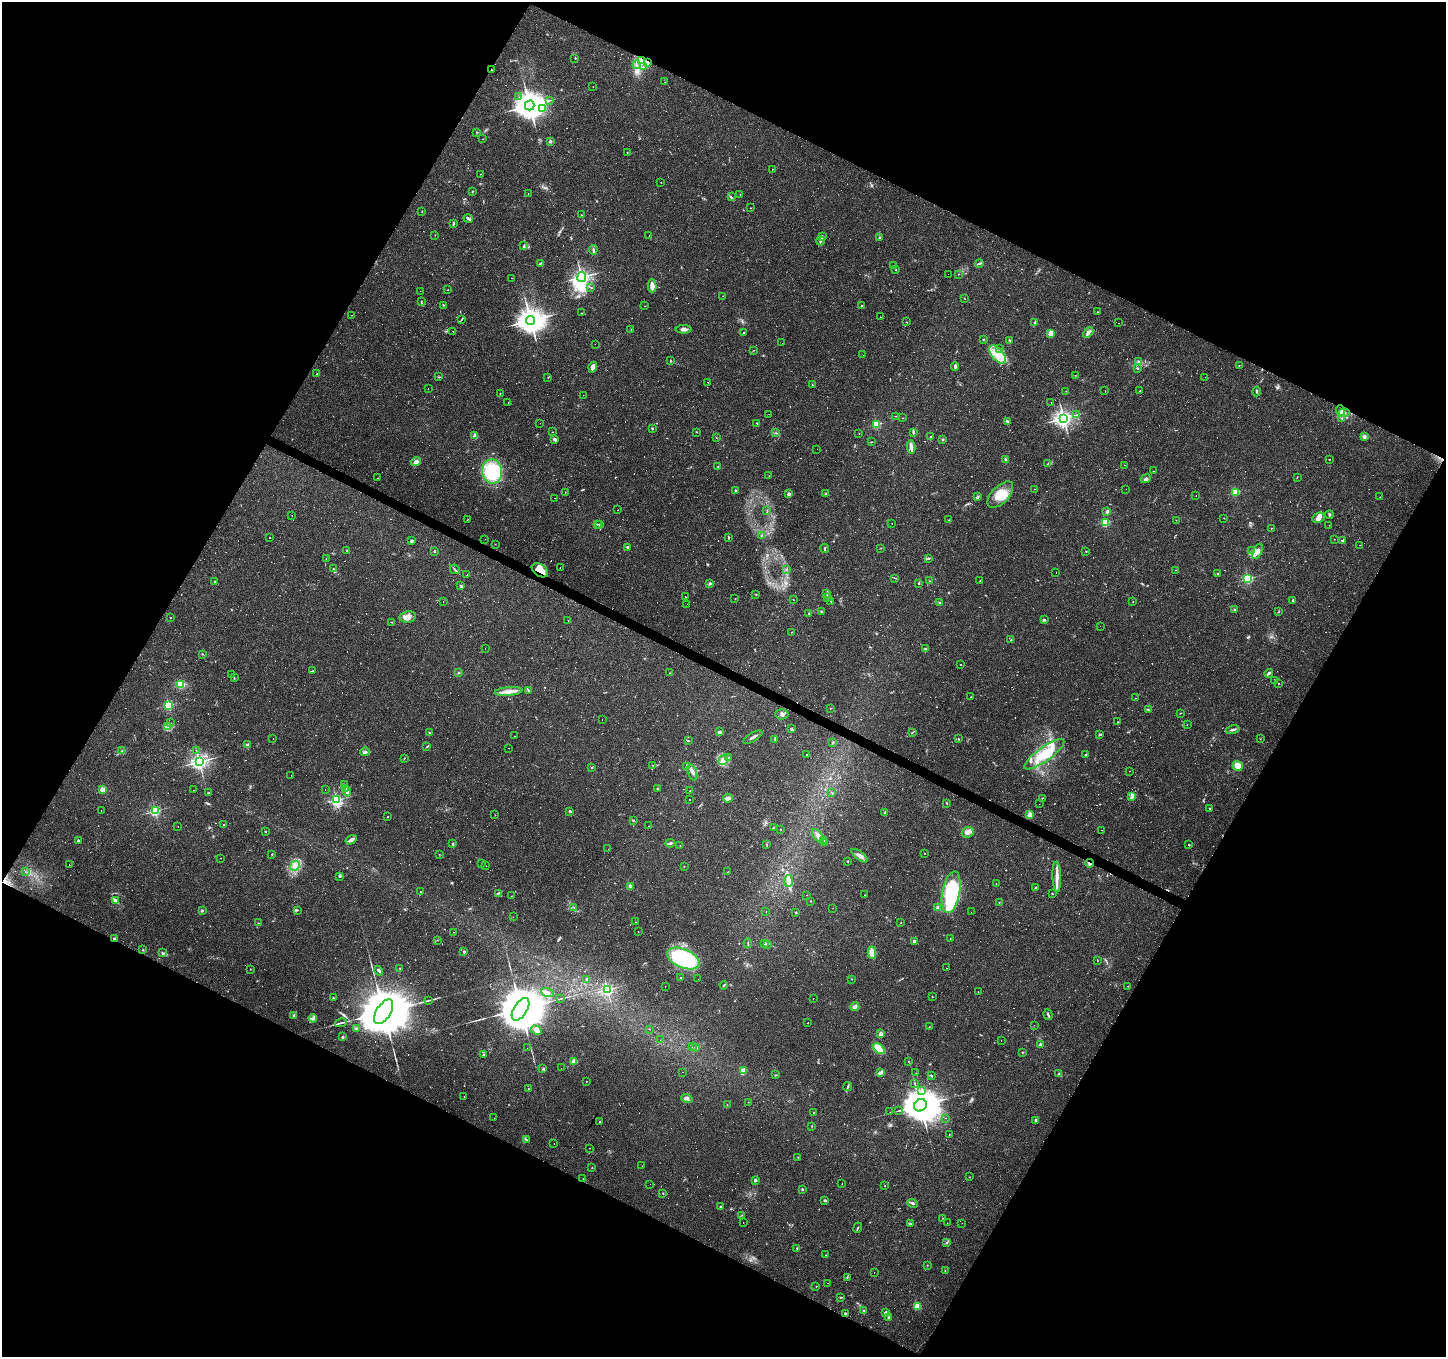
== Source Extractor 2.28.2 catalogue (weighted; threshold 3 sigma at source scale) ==
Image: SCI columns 1-5774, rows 193-5609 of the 5776 x 5869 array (HDU 1 of 3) = the unmasked area's bounding box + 8 px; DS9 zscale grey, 4 x 4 block average (1 PNG px = mean of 4 x 4 image px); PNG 1448 x 1359 px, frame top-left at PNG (2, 2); each listed source drawn as its Kron ellipse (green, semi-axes under 4 px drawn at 4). Shown black and unused: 47% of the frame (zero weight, under 2 of 3 exposures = <1% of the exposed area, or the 3 px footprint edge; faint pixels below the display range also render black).
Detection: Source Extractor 2.28.2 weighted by HDU 2 'WHT'. Background 0.0537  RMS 0.0043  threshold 0.0192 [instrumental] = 3 sigma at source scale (4.5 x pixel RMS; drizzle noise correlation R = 1.50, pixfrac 1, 0.0396/0.0396 arcsec/px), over >= 5 px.
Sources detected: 1064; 48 too faint to see at this stretch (4 x 4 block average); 338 cosmic-ray / hot-pixel residue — neither listed nor drawn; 12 coinciding with a brighter row at this scale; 26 inside a brighter listed object's ellipse — not listed separately; of the other 640, all 500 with FLUX_AUTO >= 0.629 (the completeness limit of this list) listed and drawn (140 fainter detections not listed), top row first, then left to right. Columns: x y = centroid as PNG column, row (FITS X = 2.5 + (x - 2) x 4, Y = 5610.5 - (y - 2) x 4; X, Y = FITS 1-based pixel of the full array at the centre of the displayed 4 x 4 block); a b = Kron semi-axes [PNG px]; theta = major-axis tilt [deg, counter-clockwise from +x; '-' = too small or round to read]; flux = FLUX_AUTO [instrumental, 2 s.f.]
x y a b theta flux
575 58 2 2 - 2.3
641 61 2 2 - 11
647 62 2 2 - 20
636 65 3 2 - 1.5
643 66 2 2 - 1.1
492 70 2 2 - 1.3
665 82 2 2 - 1.6
593 86 2 2 - 1.4
519 97 2 2 - 0.75
549 100 2 2 - 1
530 105 5 4 - 4700
542 108 2 2 - 1.8
477 132 2 2 - 1.4
483 139 2 2 - 0.68
550 141 2 2 - 19
627 153 2 2 - 0.76
772 169 2 2 - 1.2
480 174 2 2 - 0.78
661 182 2 2 - 0.78
472 191 2 2 - 1.4
528 193 2 2 - 0.88
740 195 2 2 - 0.69
731 197 4 2 - 2.7
750 208 2 2 - 1
422 212 2 2 - 1.1
581 215 2 2 - 1
468 218 4 2 - 6.8
453 223 4 2 - 4.1
435 235 2 2 - 0.69
649 236 2 2 - 2
823 236 4 2 - 3.4
879 237 3 2 - 1.7
821 241 5 2 - 4.8
524 245 3 2 - 2.4
593 250 5 2 - 4.5
979 263 4 2 - 4.6
540 264 4 2 - 3.2
894 266 2 2 - 0.93
896 270 2 2 - 1.3
948 274 2 2 - 0.9
958 274 2 2 - 1
582 277 5 3 - 1100
511 278 2 2 - 1.6
652 286 6 4 89 20
591 287 3 2 - 1.7
448 290 2 2 - 1.1
420 291 2 2 - 0.82
723 296 2 2 - 1
964 298 2 2 - 0.96
421 302 3 2 - 2
443 305 2 2 - 1.2
645 306 2 2 - 1
861 306 2 2 - 1.6
1098 312 3 2 - 1.4
581 313 3 2 - 1.5
352 315 2 2 - 0.73
880 317 2 2 - 0.86
462 319 3 2 - 1.7
531 320 4 4 - 3300
907 322 2 2 - 0.85
1034 323 3 2 - 2
1119 323 2 2 - 2.2
684 329 8 3 2 9.6
631 330 3 2 - 1.2
453 331 2 2 - 0.67
743 333 2 2 - 1.5
1051 333 2 2 - 84
1088 333 6 3 43 14
983 339 3 2 - 1.7
1010 341 2 2 - 1.3
782 343 2 2 - 0.69
595 344 2 2 - 0.81
1000 349 2 2 - 2
754 350 2 2 - 0.82
863 355 2 2 - 5.6
998 355 11 5 -49 33
670 361 2 2 - 1
1138 361 3 2 - 4.7
1239 365 2 2 - 1.1
955 366 4 2 - 6.1
593 367 5 3 - 16
1137 368 3 2 - 2.1
317 374 2 2 - 4.3
1075 375 2 2 - 0.75
439 377 3 2 - 1.8
548 377 3 2 - 1.4
1205 377 2 2 - 1.3
708 382 2 2 - 1.7
812 385 2 2 - 1.1
428 389 2 2 - 0.86
1066 391 2 2 - 0.72
1105 391 2 2 - 0.68
1140 391 2 2 - 1.7
1257 392 5 2 - 3.1
500 394 2 2 - 0.91
583 395 2 2 - 0.66
1051 402 2 2 - 2
508 403 2 2 - 0.78
1340 411 6 3 -74 7.8
1344 413 5 3 - 6.2
769 414 2 2 - 0.63
1077 415 3 2 - 1.9
895 416 2 2 - 0.81
902 418 2 2 - 1
1063 418 3 3 - 1300
1342 418 2 2 - 3
1007 421 3 2 - 3.2
540 423 2 2 - 0.66
757 423 2 2 - 1.2
876 424 2 2 - 180
653 429 2 2 - 2.1
552 432 2 2 - 1.1
697 432 2 2 - 1
913 432 4 2 - 4.4
776 433 2 2 - 1.8
859 434 2 2 - 1
475 436 2 2 - 56
716 437 2 2 - 1
930 437 3 2 - 3.4
1364 437 4 3 - 5.3
555 439 4 3 - 5.9
943 439 3 2 - 2.3
871 442 3 2 - 1.2
911 447 6 2 -78 16
817 449 2 2 - 0.83
1006 459 3 2 - 2.9
1329 459 2 2 - 1.5
416 462 5 3 - 14
1048 463 2 2 - 1.3
1124 465 2 2 - 1.1
718 467 2 2 - 1.3
1154 471 2 2 - 0.66
492 472 12 10 -79 120
769 476 2 2 - 0.84
1297 477 2 2 - 1.2
377 478 2 2 - 1.9
1146 479 5 2 - 5.3
1034 489 2 2 - 1.3
1126 489 2 2 - 0.8
735 490 2 2 - 8.1
565 492 2 2 - 0.85
1236 492 2 2 - 150
789 494 2 2 - 26
825 494 4 2 - 3
1000 495 16 8 46 50
1196 496 2 2 - 1.2
977 497 4 3 - 4.5
1380 497 2 2 - 2
555 498 2 2 - 0.83
618 510 2 2 - 0.92
767 510 2 2 - 0.7
1107 511 2 2 - 27
292 515 2 2 - 3.4
1329 515 4 2 - 3.1
1224 518 2 2 - 0.91
1318 518 6 4 27 14
467 520 3 2 - 0.92
949 520 3 2 - 0.87
1176 520 2 2 - 1.3
892 523 2 2 - 1.2
1105 523 2 2 - 200
597 524 2 2 - 1.8
599 524 2 2 - 2.4
1329 525 2 2 - 1.9
1271 528 2 2 - 1.4
761 535 2 2 - 2.1
269 537 2 2 - 1.3
729 537 3 2 - 2.1
485 539 2 2 - 0.75
1334 539 2 2 - 0.87
411 540 3 3 - 4.9
1343 540 2 2 - 1.8
495 544 2 2 - 1.1
1359 545 2 2 - 0.69
627 547 3 2 - 2.6
825 548 4 2 - 3
881 548 2 2 - 0.73
346 551 2 2 - 1.1
434 551 3 2 - 2.3
1086 551 2 2 - 1.9
1251 551 2 2 - 1.6
1257 551 8 4 65 19
326 558 2 2 - 0.71
929 558 3 2 - 2.1
560 568 2 2 - 1.3
333 569 3 2 - 2.6
455 569 5 2 - 3.8
787 569 2 2 - 1.8
540 570 9 6 -35 26
1175 570 2 2 - 0.92
1056 573 2 2 - 0.89
1218 573 2 2 - 2
467 574 2 2 - 1
895 578 3 2 - 1.2
1248 578 2 2 - 310
930 581 2 2 - 0.78
980 581 2 2 - 0.9
215 582 3 2 - 1.8
710 583 2 2 - 4.5
919 583 2 2 - 2.6
461 586 4 2 - 3.6
827 593 3 2 - 1.2
756 594 2 2 - 1.4
685 597 2 2 - 1.7
827 597 3 2 - 0.9
735 598 2 2 - 0.86
793 600 2 2 - 0.79
1293 600 2 2 - 9
831 601 2 2 - 1.6
443 602 2 2 - 2.5
1133 602 2 2 - 0.83
940 603 3 2 - 2.7
687 604 2 2 - 0.7
1235 610 2 2 - 1.7
821 611 3 2 - 1.9
1279 612 2 2 - 0.88
808 613 2 2 - 1.1
170 617 2 2 - 1.4
408 617 8 5 9 24
568 620 2 2 - 1.1
1044 620 3 2 - 4.5
392 622 3 2 - 1.1
1100 626 2 2 - 2.3
791 632 2 2 - 0.72
1010 640 2 2 - 1.2
925 648 2 2 - 1.3
485 649 2 2 - 1.1
202 654 2 2 - 1.5
961 664 2 2 - 3
312 671 2 2 - 1.6
459 673 2 2 - 2.1
670 673 2 2 - 1.2
1269 673 4 2 - 5.1
231 675 2 2 - 1.5
234 678 3 2 - 1.3
1274 680 2 2 - 1.1
1278 683 2 2 - 1.1
181 684 4 3 - 35
528 690 2 2 - 2.7
508 692 14 4 5 20
971 697 2 2 - 0.74
1136 698 2 2 - 0.85
169 705 2 2 - 290
831 708 2 2 - 1.4
1148 709 3 2 - 1.7
1181 713 2 2 - 1.2
782 714 7 5 -3 9.1
602 719 2 2 - 0.75
1117 722 2 2 - 0.88
170 723 2 2 - 1.2
1187 724 2 2 - 1.2
168 727 2 2 - 1.4
792 729 4 2 - 3.8
1233 730 7 2 12 6.9
719 732 4 3 - 6
430 733 3 2 - 2.2
912 733 2 2 - 1.2
1100 734 3 2 - 3.3
515 736 2 2 - 0.67
753 737 11 2 30 9.8
273 739 2 2 - 3.4
775 739 3 2 - 2.3
958 739 2 2 - 4.4
1260 739 2 2 - 0.74
688 741 3 2 - 1.3
833 742 4 2 - 2.6
248 744 2 2 - 2
427 747 4 2 - 2
509 748 2 2 - 1.7
196 750 2 2 - 0.84
122 751 2 2 - 1.5
365 752 4 4 - 5.7
1044 754 24 7 36 62
1086 754 2 2 - 2.7
807 755 2 2 - 0.75
404 758 3 2 - 0.96
729 758 3 2 - 2.1
723 760 5 4 - 18
199 762 3 2 - 1100
653 765 2 2 - 1
1238 766 5 5 - 26
592 767 2 2 - 4.8
686 767 2 2 - 1.3
1130 771 2 2 - 0.88
692 772 8 3 -71 12
291 775 2 2 - 3
344 785 2 2 - 1.5
345 788 2 2 - 1.7
658 789 2 2 - 2.1
103 790 2 2 - 88
194 790 2 2 - 0.94
325 790 2 2 - 0.67
690 791 2 2 - 1
347 792 4 3 - 5.7
831 792 2 2 - 0.9
208 793 3 2 - 2
1132 796 4 3 - 5.5
728 798 5 3 - 8.9
1042 798 2 2 - 1.2
689 799 2 2 - 3.6
337 800 2 2 - 440
947 803 4 2 - 1.5
1039 804 2 2 - 1.1
1210 808 2 2 - 3.8
101 810 2 2 - 0.84
155 811 2 2 - 360
570 811 3 2 - 3.8
884 812 4 2 - 2
1030 814 2 2 - 88
495 815 2 2 - 0.87
388 816 2 2 - 0.86
633 820 2 2 - 2.7
223 825 2 2 - 1.2
178 826 2 2 - 1.5
648 826 2 2 - 2
773 828 2 2 - 0.84
780 830 2 2 - 2.2
1101 830 2 2 - 1.5
265 831 2 2 - 5.3
968 832 6 5 - 13
818 836 8 3 -52 9
78 840 2 2 - 3.6
351 840 6 2 33 13
823 840 3 2 - 2.2
670 843 4 3 - 4.6
824 843 2 2 - 1.1
453 844 3 2 - 2.3
767 844 2 2 - 1.3
680 845 2 2 - 5.4
1189 845 2 2 - 2.6
608 849 2 2 - 1.3
925 853 2 2 - 0.87
272 854 3 2 - 1.2
439 854 2 2 - 0.64
860 856 10 4 -37 12
221 858 2 2 - 1.1
848 861 2 2 - 1.9
482 863 2 2 - 0.68
1089 863 4 2 - 3.8
69 865 2 2 - 0.78
295 866 5 4 - 14
486 866 2 2 - 0.75
684 866 2 2 - 1.6
25 871 2 2 - 1.2
728 872 2 2 - 1.2
339 876 3 2 - 1.8
1057 877 15 3 -88 19
789 881 6 4 84 12
996 883 2 2 - 0.66
630 886 2 2 - 36
1036 887 3 2 - 2.2
420 891 2 2 - 0.99
951 892 21 9 80 250
498 893 3 2 - 1.6
1052 894 2 2 - 1.6
807 895 2 2 - 1
865 895 2 2 - 0.74
512 896 2 2 - 0.94
115 901 4 3 - 5.6
810 901 2 2 - 2.6
999 902 2 2 - 1.2
574 907 2 2 - 1.3
833 908 2 2 - 0.81
938 908 3 3 - 6.2
297 910 2 2 - 1.9
202 911 3 2 - 3.1
766 912 2 2 - 1.7
971 912 2 2 - 0.78
796 913 2 2 - 2.3
513 917 2 2 - 1.5
636 922 2 2 - 0.75
258 923 2 2 - 0.75
901 923 2 2 - 1.2
453 932 2 2 - 0.71
638 932 2 2 - 0.72
115 939 4 2 - 4.6
950 939 4 2 - 1.6
437 940 2 2 - 0.72
914 941 2 2 - 19
748 943 5 2 - 2.4
765 944 2 2 - 1.4
768 944 2 2 - 1.6
142 950 2 2 - 1.4
464 952 2 2 - 5.1
162 953 3 2 - 2.5
872 953 6 4 -87 23
683 959 17 9 -24 270
1098 961 2 2 - 1.3
400 968 2 2 - 1.3
947 968 2 2 - 0.68
250 969 2 2 - 0.92
379 971 5 2 - 5
681 978 2 2 - 15
587 979 3 2 - 3.7
698 979 2 2 - 0.73
852 979 2 2 - 1.2
724 985 4 2 - 2.2
1128 986 2 2 - 1.5
665 987 2 2 - 4.3
607 989 2 2 - 520
548 992 6 4 -23 9.2
978 992 2 2 - 1
932 997 2 2 - 0.82
333 998 2 2 - 1.8
813 998 2 2 - 0.82
560 999 2 2 - 0.77
428 1000 3 2 - 2
855 1007 4 3 - 9.4
520 1009 12 6 57 24000
384 1012 14 7 57 31000
1048 1014 5 2 - 3.5
294 1015 2 2 - 1.3
313 1018 4 3 - 6
341 1023 6 2 13 4.4
808 1023 2 2 - 2.5
1034 1025 2 2 - 0.63
929 1027 2 2 - 0.91
357 1028 2 2 - 1.9
649 1029 2 2 - 0.83
536 1030 6 4 -29 9.1
881 1034 2 2 - 48
343 1037 2 2 - 13
660 1040 2 2 - 0.73
1001 1040 2 2 - 0.79
1040 1045 2 2 - 36
692 1047 2 2 - 1.3
527 1048 2 2 - 2.2
696 1048 3 2 - 1.3
879 1049 7 4 -41 43
1022 1052 2 2 - 1.4
484 1055 2 2 - 1.8
574 1061 2 2 - 78
908 1061 2 2 - 0.92
561 1068 2 2 - 0.77
543 1069 3 2 - 2.5
743 1070 3 2 - 3.9
683 1072 2 2 - 0.81
880 1073 4 3 - 4.7
916 1073 2 2 - 0.9
1059 1074 3 2 - 3
776 1075 2 2 - 1.5
931 1076 3 2 - 2.3
586 1081 2 2 - 1.4
915 1083 3 2 - 1.4
848 1087 4 2 - 3.5
528 1088 2 2 - 0.8
922 1090 4 2 - 3.6
464 1096 2 2 - 0.78
687 1098 6 4 -18 6.9
748 1102 2 2 - 0.79
727 1105 2 2 - 0.94
920 1105 6 5 - 9000
898 1111 3 2 - 0.99
890 1112 2 2 - 1.1
813 1113 2 2 - 0.92
494 1118 2 2 - 0.83
946 1118 2 2 - 0.75
1036 1120 2 2 - 16
600 1122 2 2 - 4.4
812 1126 3 2 - 1.3
949 1135 2 2 - 1.4
526 1140 4 2 - 4.1
554 1143 2 2 - 1.1
589 1148 2 2 - 0.7
798 1157 2 2 - 0.82
642 1166 2 2 - 0.64
592 1168 2 2 - 2.3
969 1177 2 2 - 1.4
583 1178 2 2 - 0.73
755 1180 2 2 - 20
650 1184 2 2 - 0.92
842 1184 2 2 - 0.9
884 1186 2 2 - 0.78
802 1189 3 2 - 2.6
663 1193 2 2 - 1.3
825 1200 3 2 - 3.8
912 1203 5 2 - 5.3
721 1206 3 2 - 2.9
742 1215 2 2 - 0.75
943 1218 2 2 - 1.2
743 1223 2 2 - 2.1
910 1223 2 2 - 2.5
947 1223 2 2 - 1
962 1223 2 2 - 1.1
858 1228 5 2 - 2.6
947 1243 2 2 - 1.2
797 1248 2 2 - 2.9
826 1255 2 2 - 0.64
927 1265 2 2 - 0.8
945 1270 2 2 - 0.86
874 1272 2 2 - 1.2
847 1277 2 2 - 1.5
828 1283 2 2 - 1.3
816 1286 2 2 - 1
841 1297 3 2 - 1.6
917 1306 2 2 - 120
863 1311 3 2 - 4
845 1313 2 2 - 8.1
885 1313 4 2 - 5.4
889 1318 4 2 - 5.4
Overlapping masked pixels (flux is a lower limit): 6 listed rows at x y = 641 61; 647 62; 492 70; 540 570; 1089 863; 115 939
Diffuse or blended objects may show on this block-average render without a row.